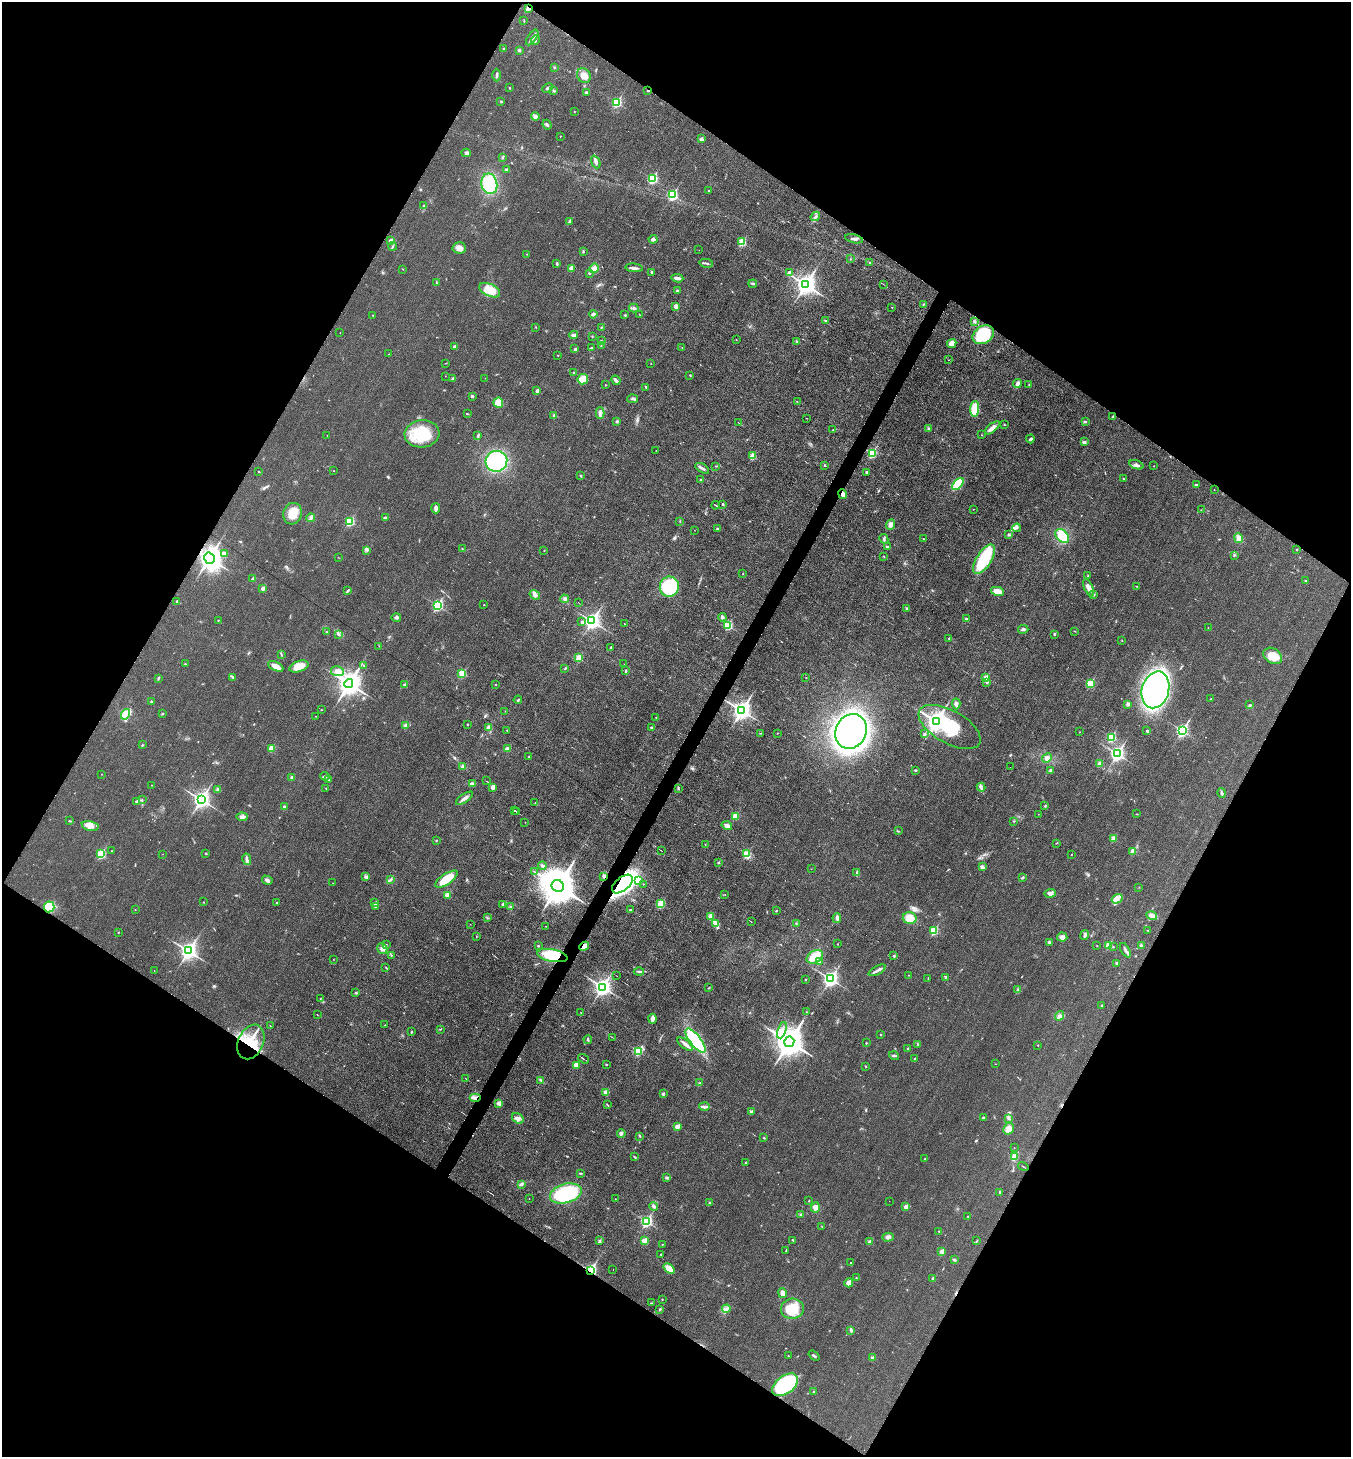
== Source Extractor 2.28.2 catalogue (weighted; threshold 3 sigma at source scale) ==
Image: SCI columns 147-5542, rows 3-5822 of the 5830 x 5822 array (HDU 1 of 3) = the unmasked area's bounding box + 8 px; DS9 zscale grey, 4 x 4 block average (1 PNG px = mean of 4 x 4 image px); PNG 1353 x 1459 px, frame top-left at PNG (2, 2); each listed source drawn as its Kron ellipse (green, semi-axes under 4 px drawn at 4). Shown black and unused: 48% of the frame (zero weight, under 3 of 6 exposures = <1% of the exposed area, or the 3 px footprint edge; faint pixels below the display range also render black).
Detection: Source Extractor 2.28.2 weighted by HDU 2 'WHT'. Background 0.0178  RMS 0.0036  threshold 0.0147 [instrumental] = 3 sigma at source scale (4.09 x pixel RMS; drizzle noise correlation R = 1.36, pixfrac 0.8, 0.05/0.05 arcsec/px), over >= 5 px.
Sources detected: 549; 2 too faint to see at this stretch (4 x 4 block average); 6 cosmic-ray / hot-pixel residue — neither listed nor drawn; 4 coinciding with a brighter row at this scale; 7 inside a brighter listed object's ellipse — not listed separately; of the other 530, all 500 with FLUX_AUTO >= 0.437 (the completeness limit of this list) listed and drawn (30 fainter detections not listed), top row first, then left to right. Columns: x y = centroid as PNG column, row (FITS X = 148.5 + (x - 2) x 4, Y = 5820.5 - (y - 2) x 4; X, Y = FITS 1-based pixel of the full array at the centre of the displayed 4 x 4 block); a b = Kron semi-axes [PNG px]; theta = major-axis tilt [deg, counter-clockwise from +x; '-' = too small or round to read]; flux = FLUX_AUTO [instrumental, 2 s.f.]
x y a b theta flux
528 9 3 3 - 5
524 21 3 2 - 1
532 37 9 3 55 9.5
535 40 5 2 - 4.2
503 49 2 2 - 0.99
519 50 3 3 - 3.3
554 67 2 2 - 1.3
496 75 6 2 -89 3.7
584 75 8 6 -61 16
509 88 2 2 - 2.5
548 88 5 3 - 4.1
554 91 2 2 - 1.1
648 91 2 2 - 3.9
586 93 3 2 - 3.1
501 101 3 2 - 1.8
617 102 2 2 - 180
574 111 2 2 - 1.2
535 117 4 3 - 3.9
547 125 5 2 - 3
560 136 2 2 - 1.1
701 139 2 2 - 12
466 153 5 3 - 4.3
502 157 3 2 - 1.4
596 162 7 3 -68 5.9
507 170 3 2 - 3.6
652 178 3 2 - 200
489 184 10 8 -78 97
709 190 2 2 - 1.7
672 195 3 2 - 210
424 205 3 2 - 1.7
815 216 5 3 - 3.8
570 222 3 2 - 2.1
653 239 4 3 - 5.1
854 239 9 2 -12 5.2
391 241 2 2 - 28
742 242 2 2 - 92
393 246 4 2 - 2.4
459 248 6 5 - 12
699 250 2 2 - 0.48
584 252 2 2 - 0.7
527 254 2 2 - 0.56
850 259 2 2 - 0.9
557 263 3 2 - 2.7
706 263 7 2 -11 3.4
870 263 2 2 - 1.4
571 268 2 2 - 34
594 268 5 4 - 8.8
634 268 9 2 -6 6.1
403 269 2 2 - 0.66
652 272 2 2 - 2.7
789 272 2 2 - 6.6
589 273 2 2 - 3
677 278 6 3 -6 8
436 282 2 2 - 1
753 284 4 3 - 3.5
805 284 4 3 - 1400
883 284 2 2 - 0.54
490 290 11 6 -25 42
677 291 3 2 - 2.3
923 304 2 2 - 1.4
676 306 3 2 - 8.6
892 307 2 2 - 0.94
634 308 5 3 - 4.2
593 314 4 3 - 3.7
373 315 2 2 - 0.64
625 315 2 2 - 1.6
640 315 2 2 - 0.55
825 320 2 2 - 1.9
974 321 3 2 - 2.1
536 327 2 2 - 0.6
601 327 2 2 - 1.4
340 333 2 2 - 0.56
573 335 5 3 - 5.6
983 335 11 8 33 79
592 336 2 2 - 1
736 339 2 2 - 0.66
601 340 2 2 - 0.59
796 341 3 2 - 1.3
952 344 5 4 - 15
601 345 2 2 - 0.57
455 346 2 2 - 11
591 348 2 2 - 1.9
682 348 2 2 - 0.57
575 349 3 2 - 4.1
389 354 2 2 - 0.91
558 355 2 2 - 0.75
948 360 2 2 - 0.5
446 363 2 2 - 0.63
651 363 2 2 - 0.61
574 372 2 2 - 1
690 375 3 2 - 1.7
445 376 2 2 - 0.45
485 378 2 2 - 0.58
452 379 3 2 - 1.8
583 379 5 5 - 26
616 380 5 2 - 6.1
1017 384 4 3 - 7.4
606 385 2 2 - 0.71
1029 385 2 2 - 1.2
646 387 2 2 - 1.4
537 391 2 2 - 16
472 396 3 2 - 4.2
633 399 5 2 - 4.3
797 401 2 2 - 0.53
498 403 5 5 - 27
975 409 8 4 85 47
600 413 5 3 - 6.6
467 414 2 2 - 1.3
553 415 3 2 - 1.5
1112 417 2 2 - 1
807 418 2 2 - 0.51
617 421 3 2 - 2.5
738 422 2 2 - 0.65
1085 422 3 2 - 1.6
1004 424 2 2 - 0.98
992 428 9 4 39 10
929 429 2 2 - 0.79
833 430 2 2 - 2
422 434 17 13 4 91
327 435 2 2 - 0.5
982 435 2 2 - 0.58
478 436 3 2 - 1.8
1030 439 4 2 - 3.3
1084 442 3 3 - 4.1
656 450 2 2 - 0.57
872 453 3 2 - 160
752 456 2 2 - 47
496 461 11 10 - 230
825 465 2 2 - 2.9
1136 465 7 3 -20 6.9
716 466 2 2 - 1.2
1154 466 2 2 - 0.6
702 468 7 2 -32 5.8
334 471 2 2 - 0.52
259 472 2 2 - 1.1
867 472 2 2 - 7.4
580 476 3 2 - 1.4
1123 479 2 2 - 0.93
700 480 3 2 - 2.8
958 484 7 3 48 81
1196 485 3 2 - 2.7
1214 490 2 2 - 0.55
842 494 5 3 - 7.3
723 504 2 2 - 3.3
715 505 4 2 - 2.3
436 508 5 2 - 9.4
973 509 2 2 - 0.71
1201 510 2 2 - 0.57
293 514 11 9 74 33
385 517 4 2 - 2.7
311 518 4 2 - 3.5
350 521 2 2 - 120
680 521 2 2 - 0.65
890 525 5 3 - 11
1017 528 4 2 - 3.3
718 529 3 2 - 3.9
694 530 2 2 - 0.44
1009 535 2 2 - 8.6
1062 536 8 5 -46 62
1239 538 5 4 - 14
884 539 5 2 - 2.8
923 539 2 2 - 1.3
887 547 3 2 - 1.9
462 549 2 2 - 1.2
366 550 3 2 - 2.1
544 550 2 2 - 0.98
1297 550 2 2 - 2
224 554 2 2 - 24
1234 555 2 2 - 1.2
884 556 2 2 - 0.96
338 557 2 2 - 0.52
209 558 6 5 - 1600
984 559 17 7 58 120
743 574 2 2 - 0.69
1088 576 2 2 - 1.3
253 579 3 3 - 3.1
1305 581 3 2 - 1.2
1136 586 2 2 - 0.84
669 587 10 9 - 160
263 588 2 2 - 19
1089 588 9 3 -66 12
348 590 4 2 - 3.7
997 591 6 4 -11 16
535 595 5 4 - 6.8
1094 595 2 2 - 4.6
564 599 4 3 - 4.2
177 601 2 2 - 2.2
578 602 2 2 - 0.47
437 605 3 2 - 270
484 605 2 2 - 1.2
907 609 2 2 - 12
396 617 5 3 - 4.1
722 617 4 3 - 4.4
966 618 3 2 - 2
218 620 2 2 - 2.1
592 621 3 3 - 700
582 622 4 3 - 2.9
624 624 2 2 - 14
728 625 2 2 - 94
1208 627 2 2 - 0.53
1023 629 5 3 - 4
1075 631 2 2 - 0.83
326 632 2 2 - 1.5
338 634 3 2 - 1.5
1054 634 3 2 - 2.1
949 638 2 2 - 1
1122 640 2 2 - 0.66
379 646 2 2 - 0.56
611 647 3 2 - 1.2
281 655 4 2 - 2.1
1273 656 10 7 -32 30
579 658 2 2 - 69
185 664 2 2 - 1.5
624 664 2 2 - 0.54
276 666 8 3 -26 18
364 666 4 2 - 1.6
299 667 10 5 18 26
565 669 2 2 - 0.9
337 671 7 5 -9 10
625 671 3 2 - 2.4
462 673 2 2 - 96
233 677 2 2 - 1.8
158 678 3 2 - 1.9
806 678 2 2 - 1.4
986 678 2 2 - 45
987 682 3 2 - 2.3
349 683 4 4 - 2100
496 684 2 2 - 0.93
1090 684 2 2 - 97
405 685 2 2 - 15
1155 690 19 13 73 630
1210 699 2 2 - 0.94
518 700 4 2 - 1.9
151 701 2 2 - 2
956 704 5 4 - 5.5
1128 704 4 3 - 4
1250 705 3 2 - 1.6
321 710 2 2 - 0.82
505 711 2 2 - 0.57
742 711 4 3 - 1200
125 714 5 4 - 58
162 714 2 2 - 1.2
315 716 2 2 - 0.58
656 717 2 2 - 1.8
936 721 4 3 - 1500
467 724 2 2 - 2.7
405 725 4 3 - 4.2
489 727 2 2 - 34
652 727 3 2 - 2.4
950 727 34 16 -29 120
507 730 2 2 - 0.57
1182 730 3 2 - 390
851 731 18 15 64 970
1147 731 3 2 - 3.7
1080 732 2 2 - 0.49
760 733 2 2 - 0.85
777 733 2 2 - 1
924 734 3 3 - 3.7
1111 737 3 2 - 130
142 745 2 2 - 1.4
271 748 2 2 - 60
507 749 2 2 - 26
1117 754 3 3 - 560
529 756 2 2 - 0.7
1047 758 5 4 - 6.6
1100 764 2 2 - 33
463 767 2 2 - 25
1010 767 2 2 - 1.6
915 770 3 2 - 1.8
1050 770 4 2 - 3.3
101 774 2 2 - 0.71
325 776 5 3 - 3.3
292 778 2 2 - 23
329 780 3 2 - 1.5
486 781 2 2 - 1
472 784 4 2 - 6.3
152 785 3 2 - 1.1
493 787 2 2 - 24
981 787 4 2 - 2.4
326 788 2 2 - 1.3
678 788 3 2 - 1.7
218 790 4 3 - 3.6
1222 793 5 2 - 3.4
464 798 10 3 35 8
142 799 2 2 - 0.69
201 800 3 3 - 860
136 801 2 2 - 3.5
535 803 2 2 - 0.89
1045 806 3 2 - 1.8
284 807 4 3 - 2.8
515 811 2 2 - 13
517 812 3 2 - 1.9
1038 814 2 2 - 0.51
1137 814 2 2 - 0.87
735 816 2 2 - 54
242 817 5 4 - 5.4
70 821 3 2 - 1.5
1014 821 2 2 - 0.99
525 822 2 2 - 0.6
90 826 8 4 -13 13
727 826 5 4 - 7
898 831 3 2 - 1.3
1114 838 2 2 - 41
436 840 2 2 - 2.3
1056 843 2 2 - 0.91
705 844 2 2 - 1
112 851 2 2 - 1.2
661 851 3 2 - 0.79
1133 851 2 2 - 35
206 853 2 2 - 1.7
101 854 2 2 - 120
163 854 2 2 - 0.45
747 854 2 2 - 71
1071 854 2 2 - 1.3
247 859 6 3 -77 4.5
718 862 2 2 - 5.3
542 866 4 3 - 4.8
982 867 4 3 - 6.4
811 869 2 2 - 0.44
535 872 2 2 - 0.99
857 872 4 3 - 3.1
604 876 4 4 - 4.6
366 877 3 3 - 3.2
1022 877 4 2 - 2.3
446 879 13 5 34 41
267 880 5 3 - 4.8
391 880 4 2 - 2.9
639 881 2 2 - 51
333 883 2 2 - 0.56
622 884 12 6 39 370
643 884 2 2 - 0.74
558 886 6 6 - 7000
1139 887 2 2 - 0.56
1050 893 6 3 2 8.2
725 894 2 2 - 0.52
447 895 2 2 - 37
1117 899 5 4 - 9
203 902 2 2 - 1.4
277 903 2 2 - 0.93
374 903 2 2 - 10
503 904 3 3 - 2.3
661 904 2 2 - 95
49 907 5 5 - 46
376 907 2 2 - 1
510 907 2 2 - 1.5
135 909 2 2 - 1.1
630 910 2 2 - 2.6
776 911 2 2 - 3.1
1152 916 5 4 - 12
711 917 4 3 - 7.2
488 918 2 2 - 1.2
837 918 5 2 - 3.8
910 918 7 5 -15 36
751 922 3 2 - 0.81
716 923 2 2 - 2
470 924 2 2 - 0.56
796 924 2 2 - 1.2
545 926 2 2 - 0.55
1148 930 2 2 - 0.76
934 931 2 2 - 100
118 932 2 2 - 2.3
1085 935 5 3 - 4
476 936 2 2 - 0.65
1062 937 5 4 - 10
1049 942 3 2 - 3.1
386 944 2 2 - 0.93
838 944 2 2 - 0.51
1097 945 2 2 - 0.71
1108 945 2 2 - 55
1141 945 3 2 - 2.6
538 946 2 2 - 3
584 946 5 3 - 14
1113 947 2 2 - 1.1
382 949 6 5 - 9.7
1125 950 8 3 -59 5.9
188 951 3 3 - 900
391 955 2 2 - 0.91
552 955 15 6 -10 76
894 956 2 2 - 3.6
815 957 9 6 30 35
333 959 2 2 - 0.51
819 962 4 2 - 2.3
1117 963 4 3 - 2.9
386 968 3 2 - 1.4
877 970 9 3 29 6.3
154 971 2 2 - 0.59
639 971 5 2 - 3.1
909 975 2 2 - 0.83
617 976 2 2 - 0.49
946 977 4 2 - 3
928 978 2 2 - 1.1
830 979 3 3 - 640
806 980 2 2 - 3.2
603 987 3 3 - 850
708 988 2 2 - 0.95
1018 990 4 3 - 3.7
356 993 2 2 - 2.3
320 998 2 2 - 0.55
1101 1005 3 2 - 1.5
807 1012 3 2 - 1.4
581 1013 2 2 - 0.75
317 1015 2 2 - 0.5
1059 1016 5 3 - 5.2
653 1019 5 2 - 13
270 1025 2 2 - 0.68
385 1025 2 2 - 0.55
440 1029 2 2 - 0.77
782 1030 8 4 70 12
411 1032 3 2 - 1.8
881 1034 2 2 - 1.3
612 1037 2 2 - 0.68
588 1040 4 2 - 2.3
695 1041 14 5 -52 150
251 1042 18 12 65 66
789 1042 5 5 - 3800
866 1043 2 2 - 2.2
685 1044 9 2 -39 9.5
918 1044 2 2 - 1
1038 1045 2 2 - 0.77
908 1048 2 2 - 3
638 1051 2 2 - 160
894 1056 5 2 - 3.1
583 1059 6 2 -36 2.3
914 1059 2 2 - 3.6
996 1064 2 2 - 0.54
576 1065 2 2 - 39
606 1065 3 2 - 1.2
866 1066 2 2 - 0.94
466 1079 4 2 - 1
541 1080 4 2 - 1.5
700 1083 2 2 - 1.2
605 1092 3 3 - 11
663 1094 2 2 - 7.5
475 1097 6 3 0 6.9
499 1103 4 3 - 8.4
608 1105 3 2 - 1.2
704 1106 5 3 - 7.2
752 1112 2 2 - 14
518 1118 6 4 -35 9.3
983 1118 2 2 - 7.5
1008 1118 4 2 - 2.7
677 1127 2 2 - 26
1008 1129 6 5 - 17
621 1133 4 3 - 4.6
640 1136 2 2 - 1.3
764 1138 2 2 - 1.2
1014 1148 2 2 - 0.73
635 1157 4 2 - 1.5
1014 1157 2 2 - 68
925 1158 2 2 - 0.75
746 1163 2 2 - 1.6
1023 1166 5 2 - 1.3
580 1173 3 2 - 1.7
666 1178 2 2 - 0.85
521 1184 4 3 - 3.6
1000 1192 3 2 - 1.9
566 1193 16 9 15 180
529 1199 2 2 - 0.61
615 1199 2 2 - 0.56
809 1201 2 2 - 0.75
889 1201 2 2 - 0.61
710 1203 2 2 - 10
654 1206 4 3 - 4
815 1207 5 4 - 12
906 1207 2 2 - 22
800 1215 3 2 - 1.6
968 1216 2 2 - 1
646 1221 3 2 - 300
822 1227 2 2 - 0.57
939 1231 2 2 - 1.2
888 1237 6 3 17 7.3
793 1240 3 2 - 1.4
600 1241 3 3 - 2.2
644 1241 2 2 - 45
977 1241 4 2 - 1.7
870 1242 2 2 - 21
662 1244 2 2 - 1.4
786 1250 4 2 - 1.1
942 1251 2 2 - 24
661 1254 2 2 - 1.2
954 1260 3 3 - 2.4
851 1263 2 2 - 0.75
613 1269 2 2 - 0.66
669 1269 6 3 -40 31
591 1270 2 2 - 290
856 1278 2 2 - 1
933 1278 2 2 - 9.5
849 1283 5 4 - 11
783 1293 5 3 - 12
662 1299 2 2 - 0.98
651 1303 2 2 - 1
660 1309 3 2 - 2.5
726 1309 4 2 - 3.8
792 1309 11 10 - 53
851 1330 3 2 - 2.2
788 1356 2 2 - 0.84
814 1356 6 2 -37 2.9
872 1358 2 2 - 15
785 1385 14 9 37 200
813 1392 4 2 - 1.3
Overlapping masked pixels (flux is a lower limit): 12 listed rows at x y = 528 9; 648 91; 842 494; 209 558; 604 876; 622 884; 49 907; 584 946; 552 955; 251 1042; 475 1097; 591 1270
Diffuse or blended objects may show on this block-average render without a row.